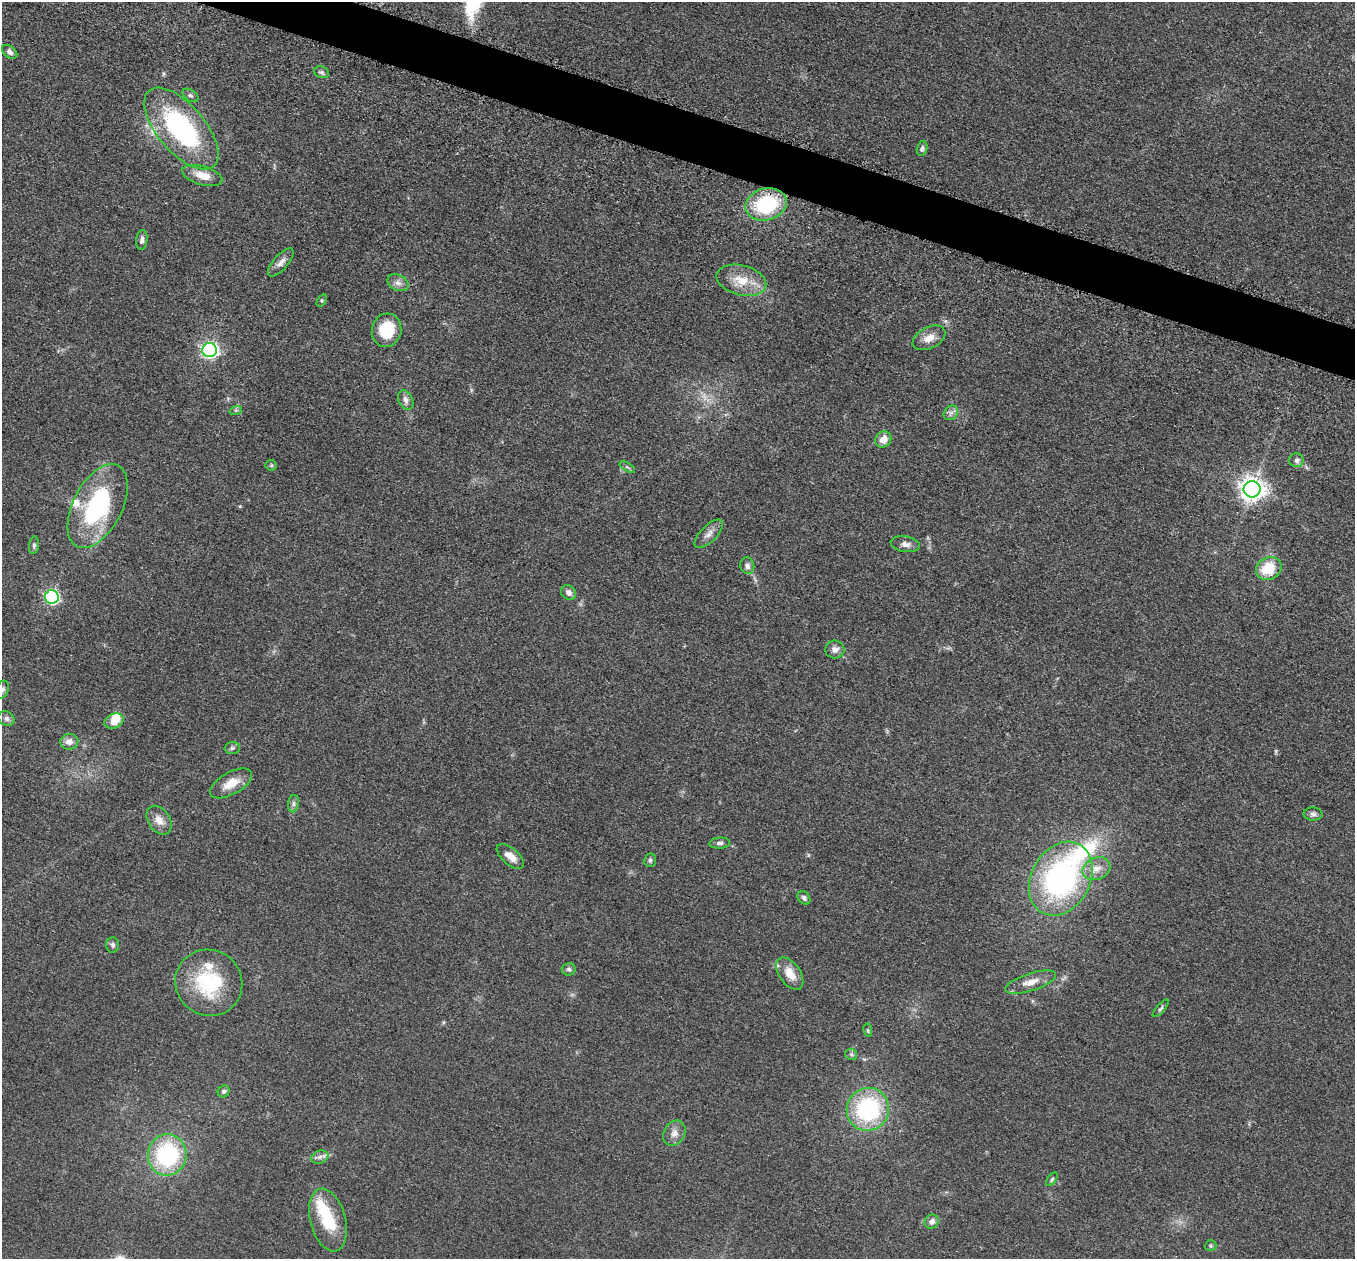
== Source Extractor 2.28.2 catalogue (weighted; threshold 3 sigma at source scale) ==
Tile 11 of 4 x 4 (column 3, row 3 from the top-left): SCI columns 2737-4089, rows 1454-2710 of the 5457 x 5502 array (HDU 1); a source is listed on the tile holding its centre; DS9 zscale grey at full resolution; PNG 1357 x 1261 px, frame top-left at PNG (2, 2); each listed source drawn as its Kron ellipse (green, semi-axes under 4 px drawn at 4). Shown black and unused: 3% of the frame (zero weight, under 3 of 5 exposures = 3% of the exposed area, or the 3 px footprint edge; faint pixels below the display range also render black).
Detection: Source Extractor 2.28.2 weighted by HDU 2 'WHT'; one run over the whole footprint, this tile lists its part. Background 0.0534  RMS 0.006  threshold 0.027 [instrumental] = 3 sigma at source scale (4.5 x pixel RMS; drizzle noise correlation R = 1.50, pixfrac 1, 0.05/0.05 arcsec/px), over >= 5 px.
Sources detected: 70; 1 too faint to see at this stretch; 2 inside a brighter object's white glare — neither listed nor drawn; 3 inside a brighter listed object's ellipse — not listed separately; the other 64 listed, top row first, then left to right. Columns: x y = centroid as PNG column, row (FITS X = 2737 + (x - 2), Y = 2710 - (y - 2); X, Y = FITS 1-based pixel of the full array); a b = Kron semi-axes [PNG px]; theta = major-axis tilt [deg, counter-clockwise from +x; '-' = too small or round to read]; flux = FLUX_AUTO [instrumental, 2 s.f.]
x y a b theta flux
10 52 8 5 -36 2.3
322 72 8 5 -19 1.4
190 95 9 5 -34 1.5
181 129 50 24 -49 93
922 148 7 5 76 1.3
202 175 20 9 -16 8.9
766 204 21 16 15 46
142 240 10 5 84 2.3
281 262 17 7 49 3.9
741 280 25 15 -14 13
398 283 11 7 -26 3
322 300 7 4 58 0.81
387 330 17 14 74 22
929 338 17 10 27 6.3
209 350 7 7 - 180
406 400 10 7 -65 3.1
236 410 6 4 19 0.96
951 413 8 6 44 2.1
883 439 8 7 - 5.9
1296 460 7 7 - 2.2
271 465 6 5 - 0.9
627 467 8 4 -30 1
1252 489 8 8 - 540
98 506 45 24 63 75
709 534 18 8 45 4.2
905 544 14 7 -10 3.4
34 545 9 5 84 1.3
747 566 8 7 - 2.6
1269 569 13 11 30 17
569 593 8 7 - 2.8
52 597 7 7 - 110
835 649 9 9 - 3.2
2 690 9 6 67 1.9
6 719 8 7 - 2.1
114 721 10 7 23 7.3
69 742 9 8 - 4.1
232 748 7 6 - 1.3
231 783 23 11 29 9.6
293 804 9 5 84 1.7
1313 814 9 6 -2 1.9
159 820 16 11 -55 5.9
720 843 10 5 4 1.8
510 856 16 8 -40 6
650 860 7 6 - 1.4
1096 869 14 10 22 5.8
1061 879 39 29 61 130
804 898 7 5 -51 1.5
113 945 7 6 - 1.7
569 969 7 6 - 1.4
790 973 18 10 -55 9.2
1030 982 26 8 18 7.5
209 983 34 32 -37 46
1161 1008 11 4 49 1.3
868 1030 7 3 -81 0.73
851 1054 6 5 - 1.2
224 1091 6 5 - 1.3
868 1109 21 21 - 65
674 1133 13 10 62 4.6
167 1155 21 19 83 62
320 1157 9 6 20 2.2
1052 1179 8 4 54 1
328 1220 32 17 -75 25
932 1222 7 6 - 3.1
1211 1246 6 5 - 1
Isophote crosses this tile's border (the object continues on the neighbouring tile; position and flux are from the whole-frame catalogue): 1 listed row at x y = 2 690